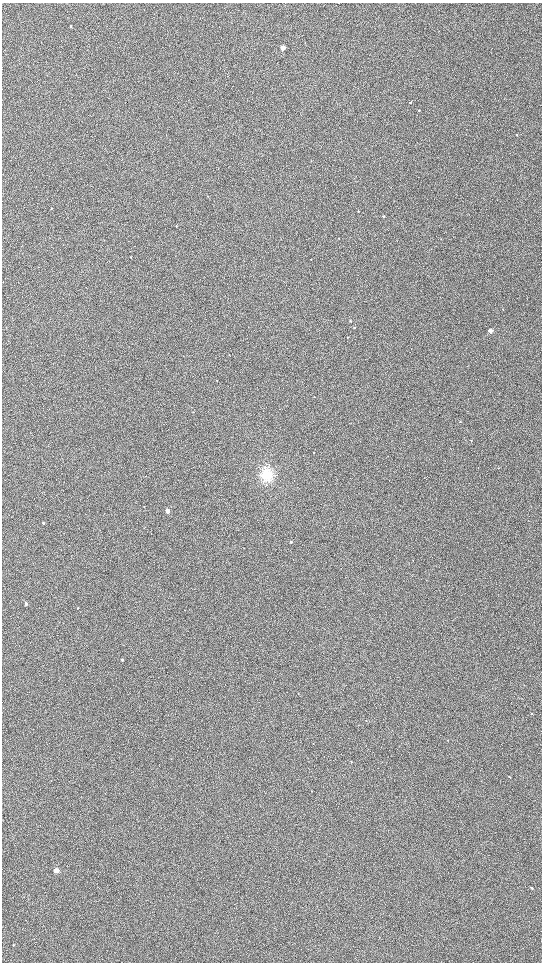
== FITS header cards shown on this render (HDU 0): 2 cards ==
NAXIS1  =                 1080 / length of data axis 1
NAXIS2  =                 1920 / length of data axis 2

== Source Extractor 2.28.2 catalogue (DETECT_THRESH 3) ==
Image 1080 x 1920 px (HDU 0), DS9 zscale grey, zoomed out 1/2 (1 PNG px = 2 x 2 image px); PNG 544 x 964 px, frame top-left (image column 1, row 1919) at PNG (2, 3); no overlay
Background 1150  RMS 160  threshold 471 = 3 sigma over >= 5 px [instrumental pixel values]
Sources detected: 31; all 31 listed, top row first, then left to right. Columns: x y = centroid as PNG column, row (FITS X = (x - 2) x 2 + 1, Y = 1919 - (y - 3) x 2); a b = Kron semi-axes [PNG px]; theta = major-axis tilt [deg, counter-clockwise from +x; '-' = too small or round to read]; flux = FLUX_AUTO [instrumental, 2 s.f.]
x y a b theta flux
71 26 3 2 - 35000
283 48 3 2 - 510000
410 102 2 2 - 15000
419 110 2 2 - 12000
516 135 2 2 - 20000
358 211 2 2 - 18000
384 217 2 2 - 43000
176 226 2 2 - 13000
131 257 3 2 - 11000
350 321 3 2 - 25000
354 328 2 2 - 38000
490 330 3 2 - 250000
347 337 3 2 - 13000
314 396 2 2 - 11000
193 412 3 2 - 9700
471 440 3 2 - 15000
314 452 3 2 - 10000
266 475 12 12 - 610000
168 511 3 2 - 240000
43 523 3 3 - 29000
291 542 2 2 - 60000
26 604 3 3 - 70000
77 608 2 2 - 14000
122 659 2 2 - 29000
366 720 2 1 - 7500
351 762 3 2 - 17000
509 776 3 2 - 11000
311 791 2 2 - 10000
56 870 3 2 - 540000
531 888 3 2 - 33000
13 945 3 2 - 21000